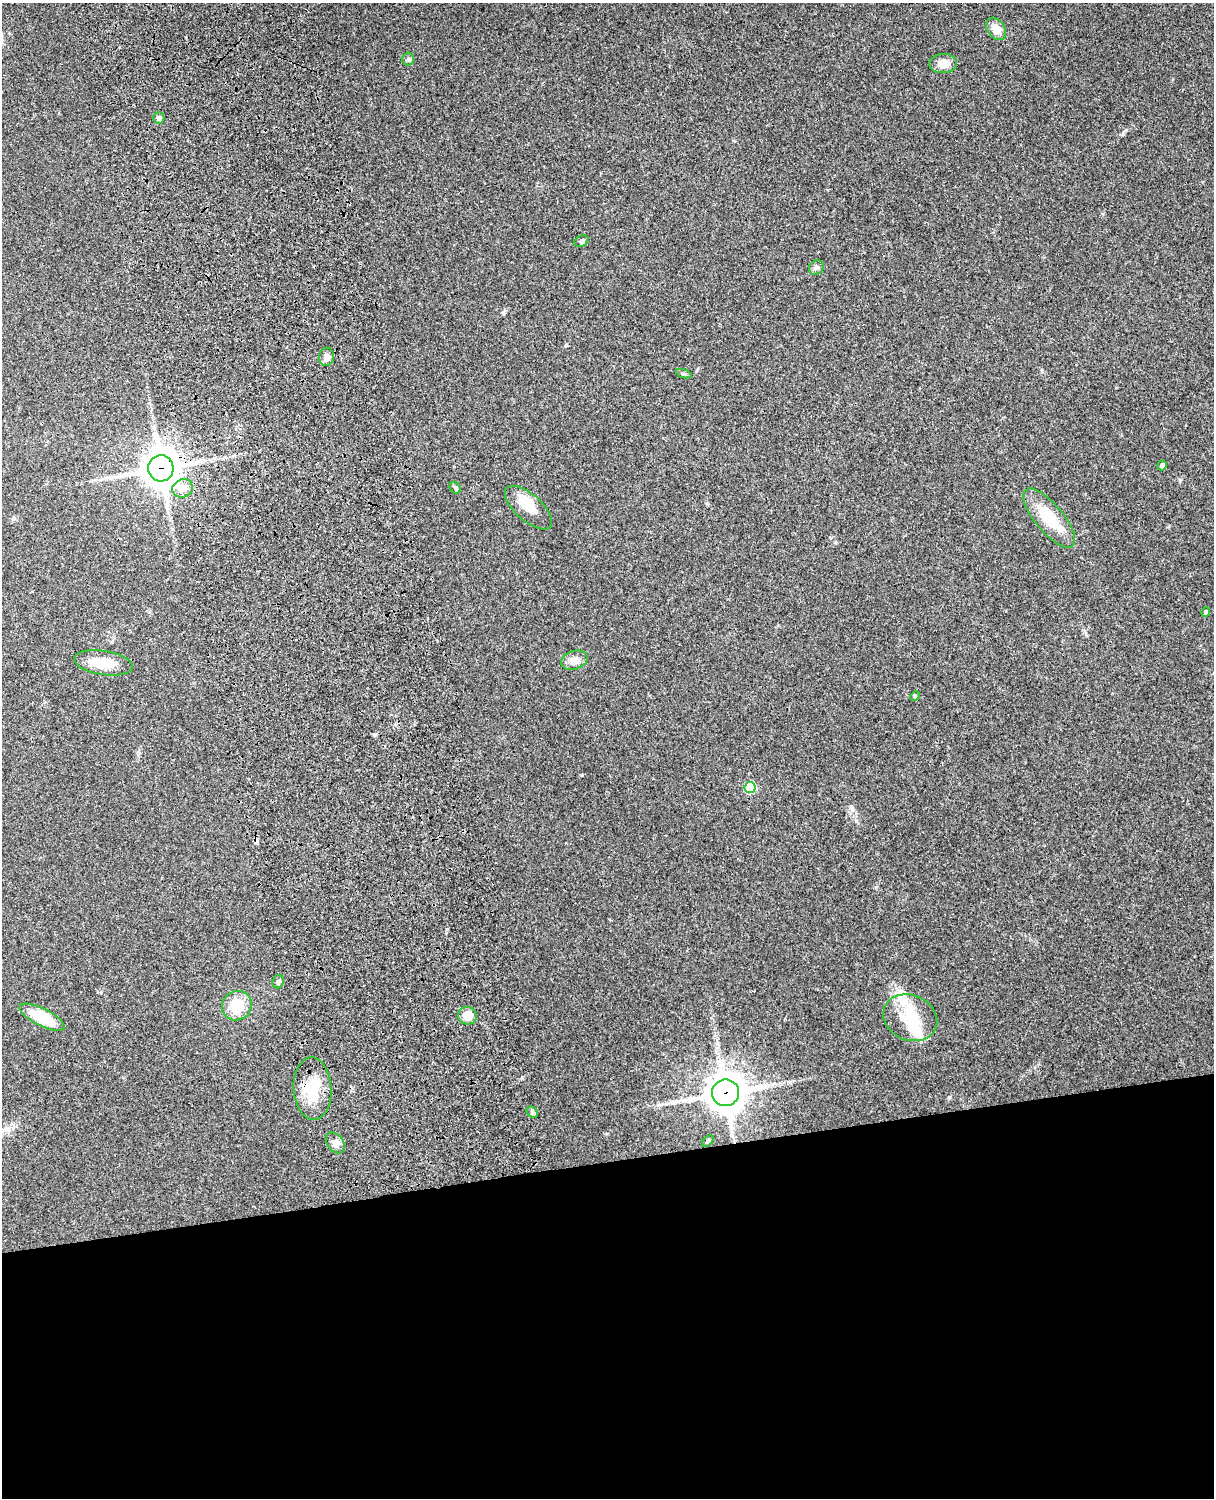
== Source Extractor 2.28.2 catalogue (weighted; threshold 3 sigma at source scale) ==
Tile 11 of 4 x 3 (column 3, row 3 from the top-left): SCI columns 2543-3754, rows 164-1659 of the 5087 x 4925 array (HDU 1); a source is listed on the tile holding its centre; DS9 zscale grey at full resolution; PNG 1216 x 1500 px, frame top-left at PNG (2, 3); each listed source drawn as its Kron ellipse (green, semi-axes under 4 px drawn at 4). Shown black and unused: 23% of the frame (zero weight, under 3 of 4 exposures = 6% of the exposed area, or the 3 px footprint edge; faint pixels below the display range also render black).
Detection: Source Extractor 2.28.2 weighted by HDU 2 'WHT'; one run over the whole footprint, this tile lists its part. Background 0.285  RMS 0.0093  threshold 0.0419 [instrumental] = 3 sigma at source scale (4.5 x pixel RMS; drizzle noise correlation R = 1.50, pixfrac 1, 0.05/0.05 arcsec/px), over >= 5 px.
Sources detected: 34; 2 inside a brighter object's white glare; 1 cosmic-ray / hot-pixel residue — neither listed nor drawn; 2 inside a brighter listed object's ellipse — not listed separately; the other 29 listed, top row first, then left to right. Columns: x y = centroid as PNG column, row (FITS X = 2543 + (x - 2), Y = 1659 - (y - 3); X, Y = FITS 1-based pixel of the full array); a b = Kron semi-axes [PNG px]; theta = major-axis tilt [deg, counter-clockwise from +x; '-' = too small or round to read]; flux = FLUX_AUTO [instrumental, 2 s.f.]
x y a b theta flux
996 29 12 8 -53 11
408 59 6 6 - 1.8
943 63 14 9 3 10
159 118 6 5 - 3.1
581 241 7 5 26 2.6
816 268 8 7 - 2.6
327 357 9 7 82 5.3
684 374 8 3 -19 1.4
1162 465 5 4 - 3
161 468 13 12 - 2100
183 488 10 9 - 8.7
455 488 6 5 - 1.6
529 508 29 13 -41 19
1049 518 36 14 -50 31
1206 612 4 4 - 1.9
574 660 13 9 18 6.3
103 663 30 12 -9 22
915 696 5 4 - 1
750 788 5 5 - 44
278 982 7 5 64 2.5
237 1006 15 14 - 23
467 1016 9 9 - 11
42 1017 25 8 -27 34
910 1018 28 22 -24 30
313 1089 31 19 -87 33
725 1093 13 13 - 2000
532 1112 6 5 - 2
708 1141 7 4 45 1.4
335 1143 12 8 -52 4.9
Overlapping masked pixels (flux is a lower limit): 3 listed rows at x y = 161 468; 313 1089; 725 1093
Unlisted compact peaks at least as high as the median listed source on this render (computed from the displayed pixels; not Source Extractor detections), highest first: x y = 1126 130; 949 1097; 503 312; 1180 480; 566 345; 707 503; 790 1082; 835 542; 1042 371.